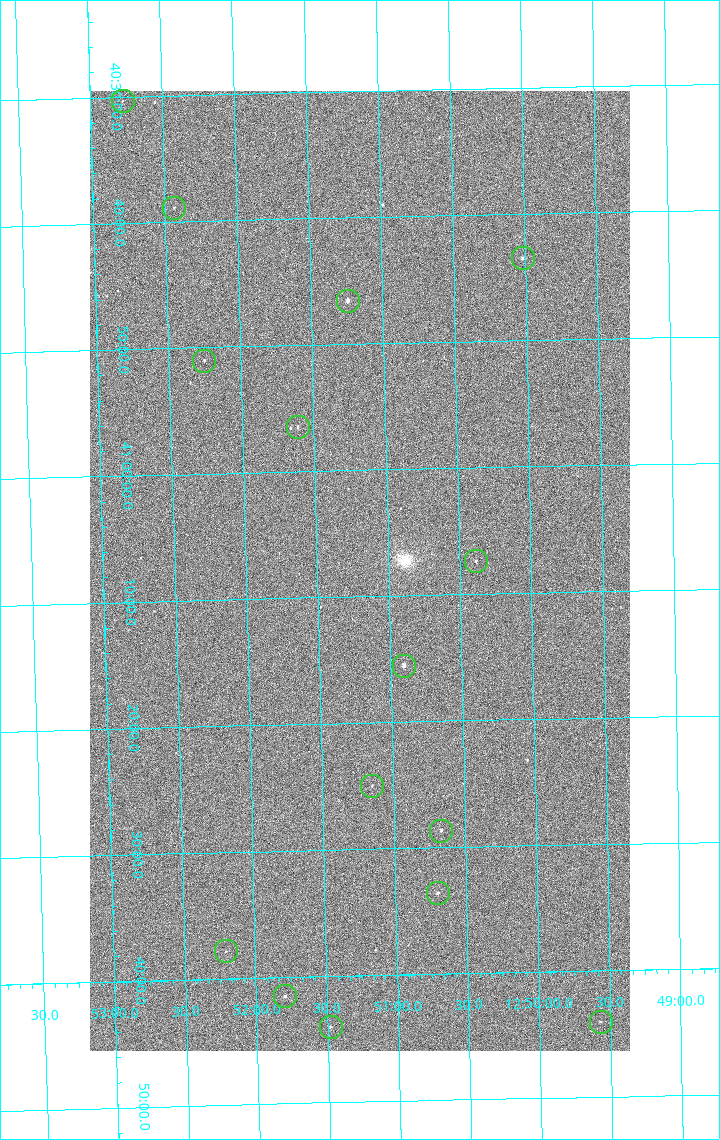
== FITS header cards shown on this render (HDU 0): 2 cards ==
NAXIS1  =                 1080 / length of data axis 1
NAXIS2  =                 1920 / length of data axis 2

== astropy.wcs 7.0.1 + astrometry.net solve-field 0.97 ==
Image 1080 x 1920 px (HDU 0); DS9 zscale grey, zoomed out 1/2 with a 90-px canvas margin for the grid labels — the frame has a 2x2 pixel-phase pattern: the four 2x2 pixel phases sit at different levels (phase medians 1012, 862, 801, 1009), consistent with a one-shot-colour (mosaic) sensor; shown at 1/2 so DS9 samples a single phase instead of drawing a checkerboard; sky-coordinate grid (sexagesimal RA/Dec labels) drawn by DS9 from the SOLVED WCS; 15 Tycho-2 reference stars matched to detected sources circled (green)
Header WCS: none
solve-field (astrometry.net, Tycho-2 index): SOLVED blind (the file carries no WCS)
Solved WCS: RA---TAN-SIP/DEC--TAN-SIP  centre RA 12:51:12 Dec +41:08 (192.80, +41.13 deg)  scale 2.38 arcsec/px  FOV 42.8' x 76.0'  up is -179 deg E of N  parity flipped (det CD > 0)
(file carries no celestial WCS; the grid is the blind solution)
Tycho-2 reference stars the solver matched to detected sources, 15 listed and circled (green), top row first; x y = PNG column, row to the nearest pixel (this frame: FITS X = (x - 90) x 2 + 1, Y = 1920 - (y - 91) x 2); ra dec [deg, ICRS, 3 dp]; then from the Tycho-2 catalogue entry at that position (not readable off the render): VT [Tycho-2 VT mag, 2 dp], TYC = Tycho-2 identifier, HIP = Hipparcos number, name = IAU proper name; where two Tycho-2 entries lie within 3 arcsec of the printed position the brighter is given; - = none
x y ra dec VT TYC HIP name
122 102 193.194 +40.505 12.48 3021-1340-1 - -
174 208 193.109 +40.648 12.32 3021-1216-1 - -
522 258 192.504 +40.725 11.86 3021-1162-1 - -
348 301 192.810 +40.776 9.69 3021-1108-1 - -
204 361 193.064 +40.851 11.36 3021-1025-1 - -
298 428 192.903 +40.941 11.82 3021-941-1 - -
476 562 192.596 +41.123 11.21 3021-53-1 - -
404 666 192.726 +41.259 9.76 3023-213-1 62700 -
372 786 192.787 +41.417 12.26 3023-139-1 - -
441 831 192.667 +41.478 11.08 3023-113-1 - -
438 894 192.675 +41.560 11.35 3023-88-1 - -
226 952 193.051 +41.631 12.16 3023-47-1 - -
285 996 192.949 +41.692 10.25 3023-19-1 - -
600 1022 192.392 +41.734 11.39 3023-243-1 - -
330 1028 192.870 +41.734 10.72 3023-898-1 - -